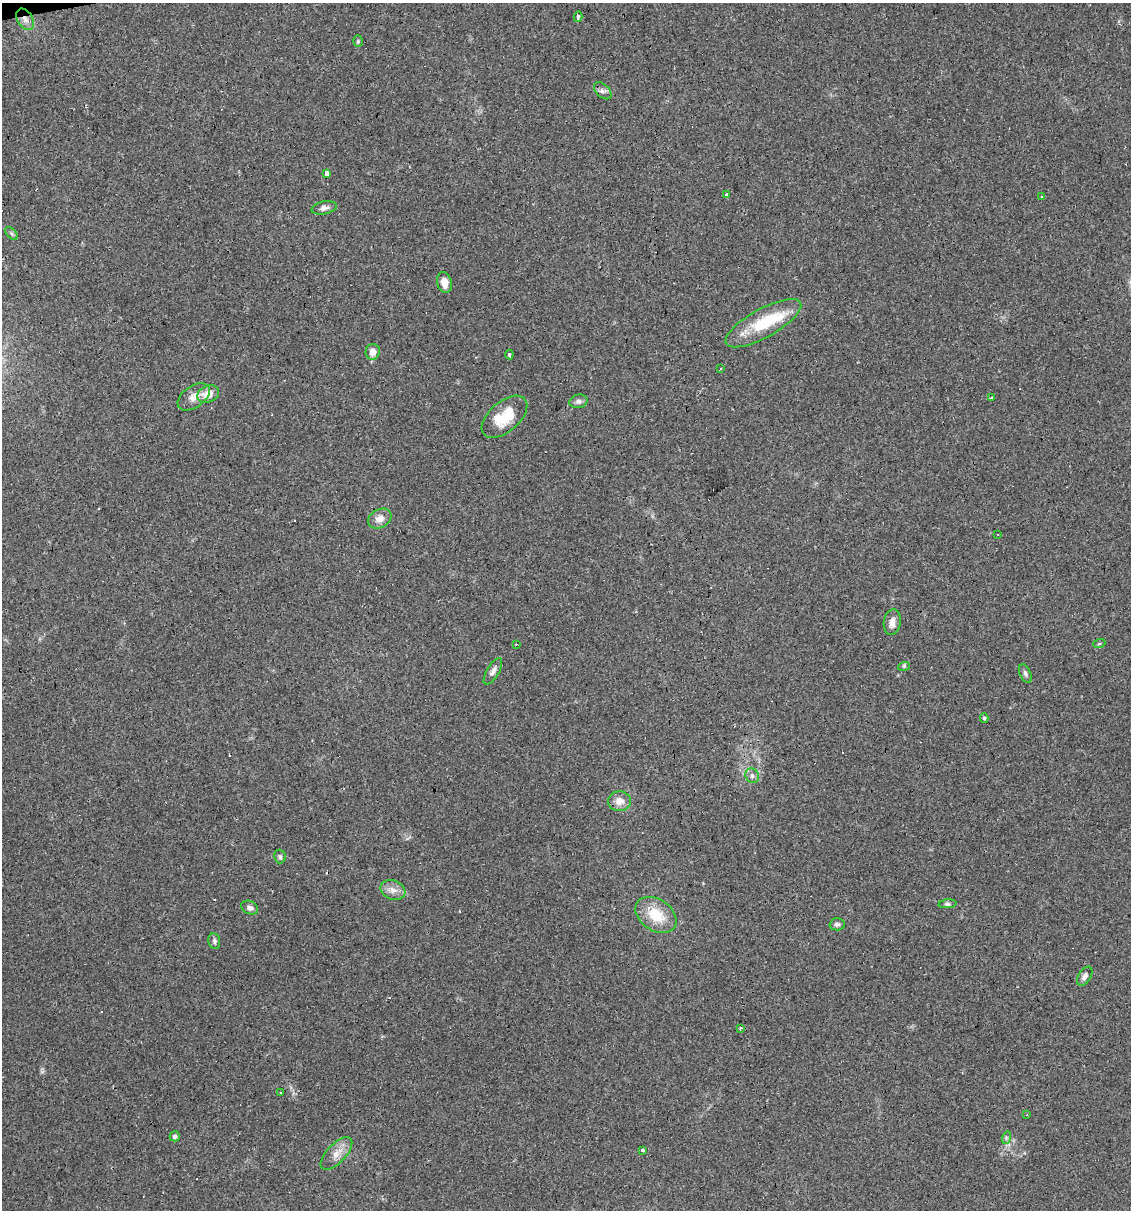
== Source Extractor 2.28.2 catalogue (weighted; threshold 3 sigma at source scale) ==
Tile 11 of 4 x 4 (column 3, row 3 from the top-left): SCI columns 2325-3453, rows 1209-2416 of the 4603 x 4832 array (HDU 1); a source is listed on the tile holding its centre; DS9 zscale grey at full resolution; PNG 1133 x 1212 px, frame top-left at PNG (2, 3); each listed source drawn as its Kron ellipse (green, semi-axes under 4 px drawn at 4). Shown black and unused: <1% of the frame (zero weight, under 2 of 3 exposures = <1% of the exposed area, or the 3 px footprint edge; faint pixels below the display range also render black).
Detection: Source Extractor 2.28.2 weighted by HDU 2 'WHT'; one run over the whole footprint, this tile lists its part. Background 0.0829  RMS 0.0064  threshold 0.0286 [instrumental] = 3 sigma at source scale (4.5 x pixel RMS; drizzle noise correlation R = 1.50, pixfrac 1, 0.0396/0.0396 arcsec/px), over >= 5 px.
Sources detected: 62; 16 cosmic-ray / hot-pixel residue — neither listed nor drawn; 1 inside a brighter listed object's ellipse — not listed separately; the other 45 listed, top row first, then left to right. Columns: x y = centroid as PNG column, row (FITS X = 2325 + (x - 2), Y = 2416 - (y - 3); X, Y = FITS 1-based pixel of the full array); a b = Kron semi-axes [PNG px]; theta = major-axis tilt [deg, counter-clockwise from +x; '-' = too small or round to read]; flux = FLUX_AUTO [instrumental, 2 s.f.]
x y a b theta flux
578 17 5 3 - 1.4
25 19 11 7 -59 4.1
358 41 5 4 - 0.9
603 91 10 6 -43 2.3
327 173 3 3 - 40
727 195 3 3 - 3.2
1042 197 3 2 - 0.9
324 208 12 6 12 2.9
11 234 8 5 -44 1.2
444 283 11 7 -76 5.9
763 323 42 14 29 31
373 352 8 7 - 4.8
509 354 5 3 - 3
721 369 3 3 - 1.8
208 394 11 8 22 7.9
194 397 18 10 35 5.8
991 397 3 3 - 3.8
578 401 9 6 12 2.1
504 417 27 15 41 20
380 519 12 9 29 5.2
998 534 3 2 - 0.68
892 622 13 8 82 4.6
516 644 3 3 - 1.6
1099 644 6 4 19 0.77
904 666 6 4 16 0.92
493 671 15 6 59 2.8
1025 673 10 5 -65 1.8
984 718 5 4 - 0.87
752 776 7 6 - 2.2
620 801 11 10 - 5.7
280 856 7 6 - 1.4
393 890 13 9 -21 4.7
948 904 9 4 5 1.4
250 908 9 6 -26 2.5
656 915 22 15 -35 18
837 924 7 6 - 1.7
214 941 8 6 -79 1.5
1085 976 10 6 58 2.5
741 1028 3 2 - 1
280 1092 3 2 - 0.65
1027 1115 4 2 - 0.39
175 1136 5 5 - 1.9
1006 1138 6 4 74 1.1
642 1150 3 3 - 35
336 1153 20 9 46 6.6
Overlapping masked pixels (flux is a lower limit): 1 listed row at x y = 25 19